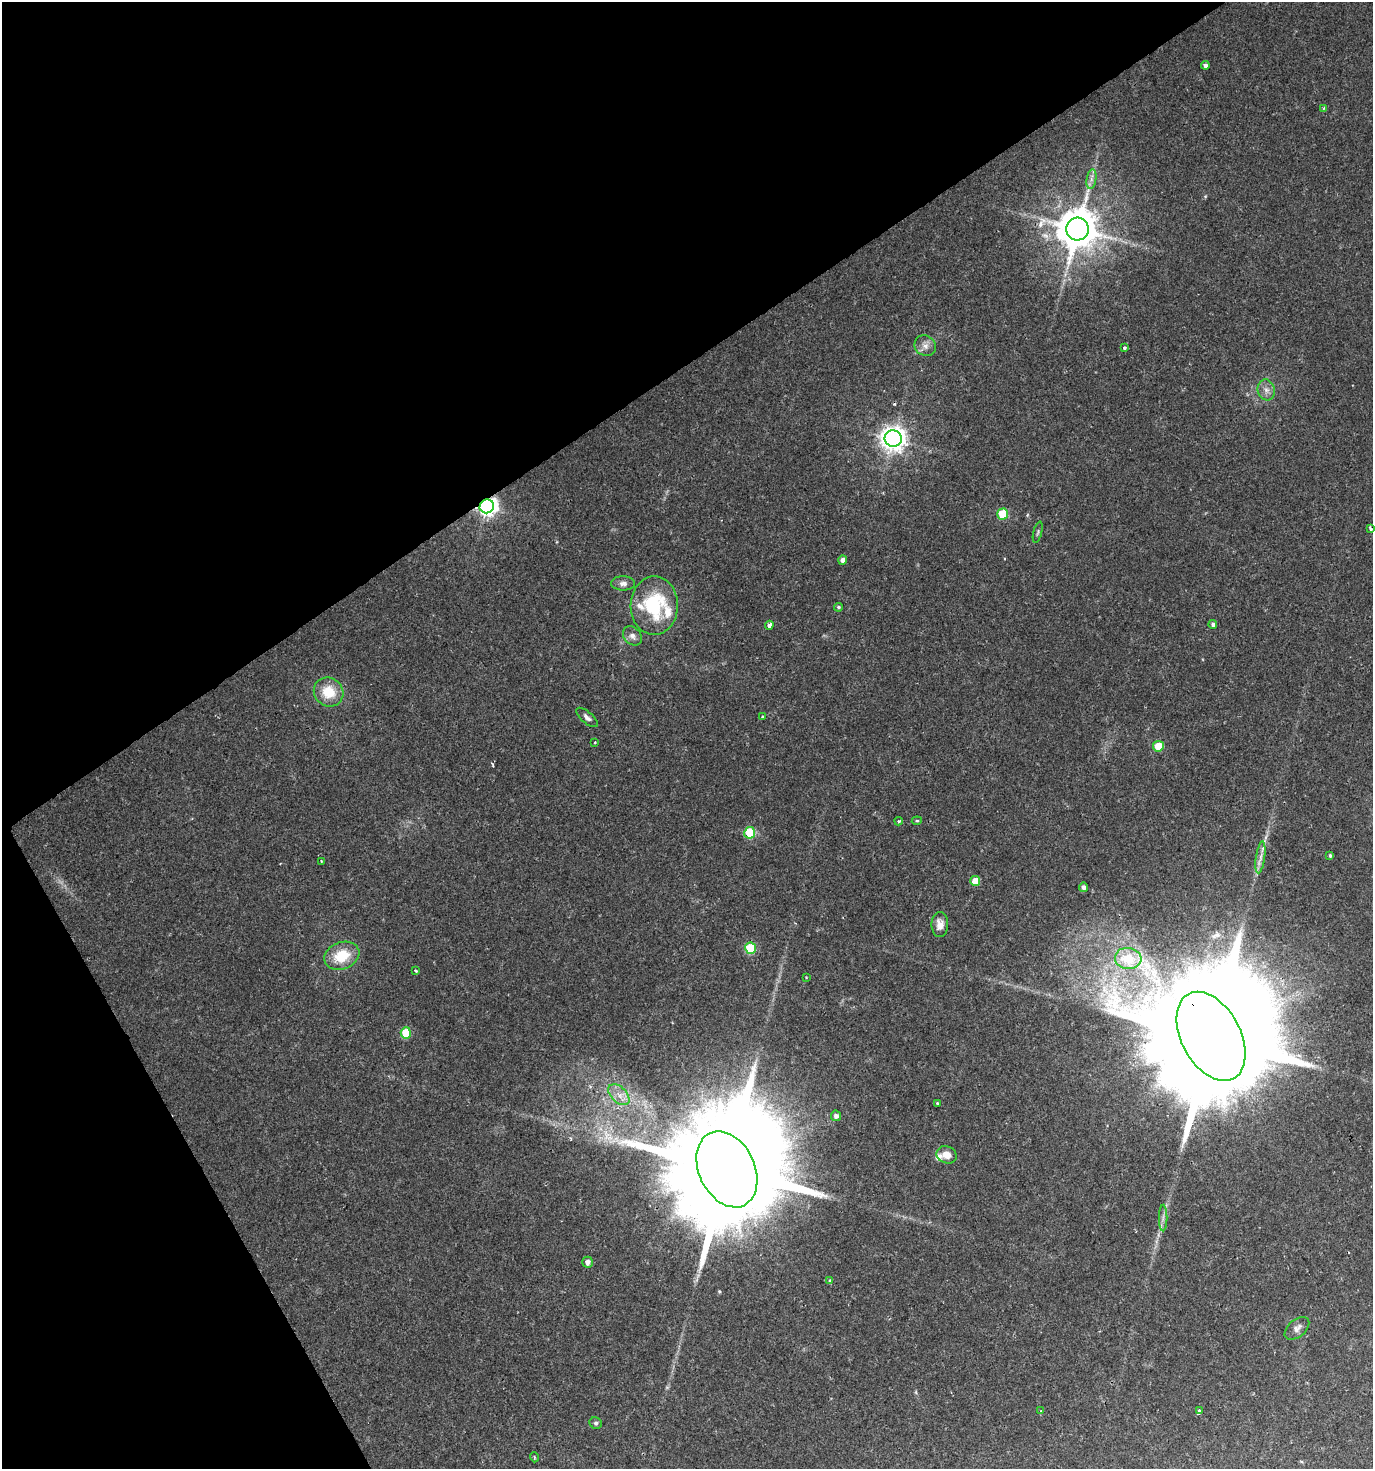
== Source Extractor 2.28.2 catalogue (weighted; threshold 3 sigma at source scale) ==
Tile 5 of 4 x 4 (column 1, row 2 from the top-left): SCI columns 176-1546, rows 2934-4400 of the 5773 x 5868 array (HDU 1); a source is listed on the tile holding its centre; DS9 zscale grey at full resolution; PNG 1375 x 1471 px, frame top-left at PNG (2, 2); each listed source drawn as its Kron ellipse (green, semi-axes under 4 px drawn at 4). Shown black and unused: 31% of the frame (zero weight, under 2 of 3 exposures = <1% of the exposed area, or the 3 px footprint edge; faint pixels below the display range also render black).
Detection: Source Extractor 2.28.2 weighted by HDU 2 'WHT'; one run over the whole footprint, this tile lists its part. Background 0.027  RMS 0.0031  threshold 0.0139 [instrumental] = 3 sigma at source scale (4.5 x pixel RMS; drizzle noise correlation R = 1.50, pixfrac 1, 0.0396/0.0396 arcsec/px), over >= 5 px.
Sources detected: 58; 2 cosmic-ray / hot-pixel residue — neither listed nor drawn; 3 inside a brighter listed object's ellipse — not listed separately; the other 53 listed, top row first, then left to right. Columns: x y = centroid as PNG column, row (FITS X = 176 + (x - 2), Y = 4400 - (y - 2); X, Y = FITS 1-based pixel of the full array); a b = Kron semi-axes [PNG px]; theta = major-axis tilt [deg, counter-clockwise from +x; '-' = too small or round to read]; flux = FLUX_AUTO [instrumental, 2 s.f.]
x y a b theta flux
1205 65 4 4 - 0.95
1324 108 4 4 - 0.34
1091 179 10 5 81 1.3
1077 229 11 11 - 1100
925 346 11 10 - 2
1125 348 3 3 - 0.82
1266 390 10 8 -74 1.8
893 439 8 8 - 300
487 506 7 7 - 160
1003 514 5 5 - 14
1371 529 4 3 - 3
1038 532 11 3 75 0.5
843 560 4 4 - 1.4
623 583 12 7 0 1.5
654 605 29 23 88 21
838 607 4 4 - 0.52
769 625 4 3 - 1.5
1213 625 4 4 - 0.85
632 636 11 8 -46 1.6
329 692 15 14 - 7.8
587 717 13 5 -41 1.2
763 717 3 3 - 0.73
595 742 3 3 - 0.39
1158 746 5 5 - 10
899 821 4 3 - 0.52
917 821 5 3 - 0.47
750 833 5 5 - 16
1330 856 4 3 - 0.41
1260 857 16 4 82 1.9
321 861 3 2 - 0.24
975 881 5 5 - 5.5
1084 887 4 4 - 1.1
940 924 12 8 88 2.3
751 948 5 5 - 16
342 956 18 13 21 9
1128 958 13 10 -8 9.2
416 971 3 3 - 0.84
806 977 4 2 - 0.19
406 1033 5 5 - 9.6
1211 1036 48 29 -62 19000
619 1095 13 7 -44 2.7
937 1104 3 3 - 1.1
836 1116 5 5 - 1.2
947 1155 10 8 -20 3
727 1169 40 28 -65 13000
1163 1218 13 3 90 0.9
588 1262 5 5 - 1.6
830 1281 4 3 - 0.55
1297 1328 14 8 41 1.7
1041 1411 4 2 - 0.23
1199 1411 4 3 - 0.96
596 1423 6 5 - 0.64
534 1457 5 3 - 0.31
Overlapping masked pixels (flux is a lower limit): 3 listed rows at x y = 487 506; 1211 1036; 727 1169
Isophote crosses this tile's border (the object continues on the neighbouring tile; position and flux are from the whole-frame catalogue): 1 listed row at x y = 1371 529